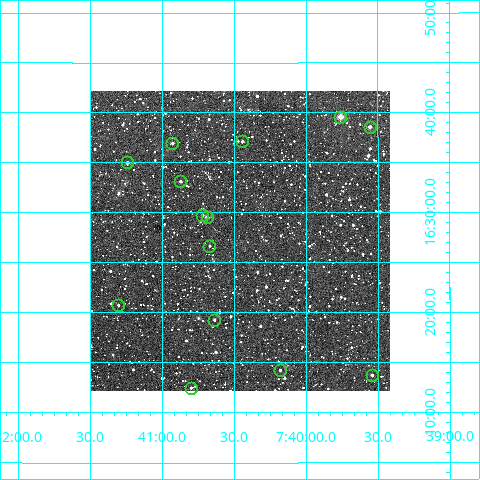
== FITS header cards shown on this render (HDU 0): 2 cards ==
NAXIS1  =                  300
NAXIS2  =                  300

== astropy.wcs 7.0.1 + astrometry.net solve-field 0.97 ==
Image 300 x 300 px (HDU 0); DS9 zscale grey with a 90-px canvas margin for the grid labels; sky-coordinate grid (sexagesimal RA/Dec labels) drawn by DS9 from the SOLVED WCS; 14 Tycho-2 reference stars matched to detected sources circled (green)
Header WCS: RA---TAN/DEC--TAN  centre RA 07:40:28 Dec +16:27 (115.11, +16.45 deg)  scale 6 arcsec/px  FOV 30.0' x 30.0'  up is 0 deg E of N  parity normal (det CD < 0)
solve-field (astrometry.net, Tycho-2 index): VERIFIED the header's WCS against the Tycho-2 star catalogue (verified at 2 index scales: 7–14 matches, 0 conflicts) and refined it, rather than solving blind
Solved WCS: RA---TAN-SIP/DEC--TAN-SIP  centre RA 07:40:28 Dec +16:27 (115.12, +16.45 deg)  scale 6 arcsec/px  FOV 30.0' x 30.0'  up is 0 deg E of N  parity normal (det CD < 0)
The solver's refit moves the header's centre by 2 arcsec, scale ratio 1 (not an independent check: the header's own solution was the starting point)
Tycho-2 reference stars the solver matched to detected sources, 14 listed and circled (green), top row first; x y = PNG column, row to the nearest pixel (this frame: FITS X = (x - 91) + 1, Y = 300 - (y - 91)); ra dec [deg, ICRS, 3 dp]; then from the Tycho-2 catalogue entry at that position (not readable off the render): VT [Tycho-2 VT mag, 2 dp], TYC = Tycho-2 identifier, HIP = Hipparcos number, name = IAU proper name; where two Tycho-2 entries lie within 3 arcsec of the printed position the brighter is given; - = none
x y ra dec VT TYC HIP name
341 117 114.940 +16.659 9.98 1361-1139-1 - -
371 127 114.889 +16.643 11.54 1361-779-1 - -
243 141 115.110 +16.618 11.54 1361-2426-1 - -
173 143 115.232 +16.615 12.47 1361-99-1 - -
128 162 115.310 +16.583 12.02 1361-2022-1 - -
181 181 115.218 +16.552 11.69 1361-827-1 - -
203 215 115.180 +16.495 11.85 1361-1809-1 - -
208 217 115.172 +16.492 10.67 1361-1665-1 - -
210 246 115.168 +16.444 12.28 1361-2519-1 - -
119 305 115.326 +16.346 12.26 1361-575-1 - -
215 320 115.159 +16.321 12.12 1361-1793-1 - -
281 370 115.045 +16.237 12.39 1361-2672-1 - -
373 375 114.885 +16.228 11.59 1361-1761-1 - -
192 388 115.200 +16.208 11.65 1361-373-1 - -